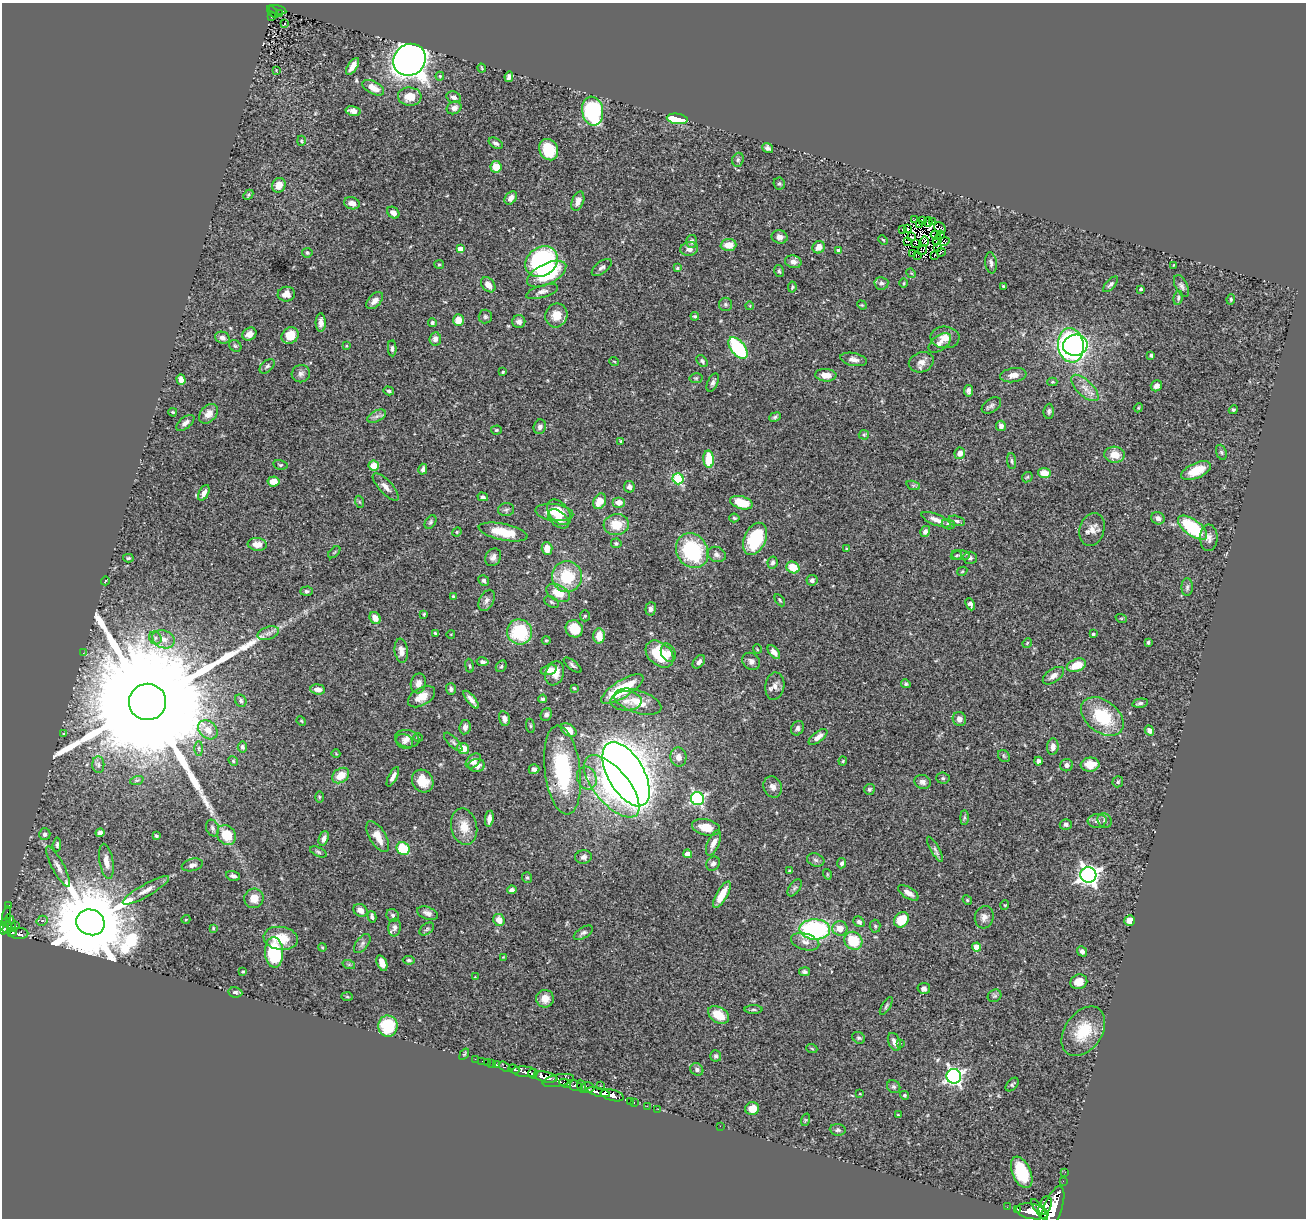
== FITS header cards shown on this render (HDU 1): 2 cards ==
NAXIS1  =                 1304
NAXIS2  =                 1216

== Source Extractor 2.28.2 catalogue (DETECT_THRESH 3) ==
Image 1304 x 1216 px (HDU 1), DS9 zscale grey, 1 PNG px = 1 image px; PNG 1308 x 1220 px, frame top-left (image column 1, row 1216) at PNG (2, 3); each listed source drawn as its Kron ellipse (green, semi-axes under 4 px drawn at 4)
Background 0.7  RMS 0.026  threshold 0.0787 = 3 sigma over >= 5 px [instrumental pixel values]
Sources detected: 450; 6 with non-positive FLUX_AUTO (blend fragments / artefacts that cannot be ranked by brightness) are neither listed nor drawn; the other 444 listed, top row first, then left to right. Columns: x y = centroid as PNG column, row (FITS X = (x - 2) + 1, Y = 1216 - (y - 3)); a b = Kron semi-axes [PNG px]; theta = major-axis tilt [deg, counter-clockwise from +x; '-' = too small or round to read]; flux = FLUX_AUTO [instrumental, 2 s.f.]
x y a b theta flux
277 10 9 3 -13 100
272 12 7 3 -47 74
279 13 3 2 - 14
272 17 3 2 - 19
284 24 3 2 - 2.4
409 60 17 15 40 1800
352 66 9 4 57 13
482 68 4 3 - 1.8
276 70 3 2 - 1.1
440 76 4 4 - 2.2
509 77 5 4 - 4.5
373 88 12 6 -28 18
410 97 12 9 -4 28
454 97 7 5 -21 6.4
454 108 8 6 24 8.6
353 111 7 4 -13 9.2
593 111 14 10 -80 230
677 119 10 5 -7 55
301 141 5 3 - 1.8
496 143 7 5 -30 5.1
768 148 6 4 -36 5
549 150 11 9 -63 55
738 160 7 5 70 3.6
496 167 5 5 - 30
779 184 6 5 - 3.1
279 185 7 6 - 16
248 195 6 4 47 2.4
511 198 7 5 50 10
578 201 10 6 69 14
352 203 8 6 -17 11
393 213 7 5 -42 9.2
915 219 3 2 - 3.6
923 220 4 3 - 0.34
928 222 5 2 - 0.82
932 222 3 2 - 1
919 224 3 2 - 0.65
907 228 2 2 - 3.3
940 228 6 5 - 2.6
902 229 4 2 - 5.2
941 234 3 2 - 2.9
935 235 5 4 - 0.021
780 237 8 6 -9 8.5
911 237 4 2 - 0.58
883 240 5 3 - 1.6
937 240 5 2 - 0.61
691 241 6 5 - 5.6
908 241 4 2 - 1.3
925 241 5 3 - 0.46
944 241 6 2 12 1.8
915 243 3 2 - 1.3
728 245 8 6 4 23
819 247 6 6 - 15
938 248 3 2 - 1.2
460 249 4 4 - 16
689 249 9 7 7 11
838 250 4 4 - 3.8
922 250 5 2 - 2.8
941 252 4 2 - 3
307 253 5 5 - 2.8
912 253 2 2 - 2.7
917 255 3 2 - 1.6
934 255 4 2 - 2.9
542 262 17 14 36 240
793 262 8 6 -12 7.9
991 263 10 6 -82 5.7
439 264 5 4 - 2.1
1174 265 3 3 - 1.3
602 267 12 6 38 5.8
677 268 4 4 - 2.3
779 271 6 4 -74 2.8
911 273 5 4 - 1.8
547 274 21 10 27 110
881 283 7 6 - 5.6
904 283 4 3 - 1.6
1111 284 10 4 46 4.8
488 285 8 6 -47 13
1003 286 3 3 - 2.5
1181 286 12 6 -63 5.5
792 287 5 3 - 2.2
1141 289 3 3 - 2.6
542 292 16 6 16 8.7
286 294 8 7 - 14
1178 298 7 4 81 3.1
1231 299 5 4 - 2.4
375 301 10 6 47 12
725 304 6 6 - 3.6
862 305 5 4 - 1.9
750 306 4 3 - 1.2
556 315 12 11 - 28
695 316 4 3 - 2.5
485 317 7 6 - 4
458 320 6 5 - 24
321 322 9 5 -90 8.9
519 322 6 6 - 8.8
432 323 4 4 - 3.6
249 334 7 6 - 10
290 335 9 7 42 31
945 337 14 11 -2 19
222 338 7 5 -17 6.8
435 339 6 6 - 7.9
940 343 13 7 38 9.4
1071 345 17 13 -81 420
1075 345 12 10 12 370
235 346 6 5 - 3
346 346 4 3 - 1.7
392 348 8 4 -87 4.2
738 348 13 7 -51 170
1151 355 3 3 - 4.2
854 359 14 6 -11 9.5
614 361 5 3 - 1.3
702 361 6 4 -48 4
921 362 13 10 20 13
267 366 9 5 43 4.7
503 372 3 2 - 1.8
301 374 9 8 - 6.8
826 375 10 6 -4 19
1013 375 13 7 9 13
696 378 6 5 - 2.8
181 380 5 4 - 12
713 382 10 5 66 5.5
1052 382 5 4 - 2.5
1156 386 6 5 - 7.9
1085 388 17 8 -43 18
389 391 5 4 - 3.4
968 391 6 4 80 5.6
991 405 11 6 34 5.9
1138 408 4 3 - 1.7
1233 410 5 4 - 2.6
1049 411 7 5 87 4.1
173 412 4 3 - 1.9
209 414 11 7 49 17
377 416 10 5 27 6.5
775 417 6 4 23 3.6
185 423 11 5 39 7
1001 426 5 5 - 7.7
540 427 7 6 - 6.1
496 430 5 4 - 2.4
864 435 5 5 - 2.3
621 441 4 4 - 2.9
1221 452 8 5 -71 3.4
960 453 5 5 - 11
1114 455 10 8 -3 23
709 459 9 5 -87 54
1012 461 8 4 -84 3.4
280 465 7 4 -10 2.6
374 466 5 5 - 23
423 469 5 3 - 5.6
1196 471 16 7 24 33
1044 473 6 5 - 24
1027 477 6 4 45 2.4
678 479 5 5 - 160
273 481 6 5 - 21
913 485 7 4 -18 3.1
386 487 18 6 -47 11
629 487 6 5 - 6
204 493 8 5 63 8.4
483 497 5 4 - 3.9
600 501 8 6 60 26
360 502 6 4 -70 2.5
619 502 6 5 - 12
741 503 11 6 -17 49
506 510 8 6 9 4.9
554 512 19 8 -7 29
559 512 15 9 -50 31
734 518 5 4 - 2.7
1158 518 7 6 - 6.5
558 519 12 7 -40 15
936 520 15 5 -22 12
957 521 9 5 -14 4.2
431 522 7 5 54 3.5
948 524 7 5 -18 3.9
616 525 13 10 6 39
1192 528 17 8 -36 120
1092 529 17 12 72 16
457 532 5 4 - 2
503 532 25 8 -12 52
925 532 5 4 - 5.9
1209 538 13 9 -89 9.2
755 539 17 11 66 96
616 543 5 5 - 3.6
257 544 9 6 -6 17
547 548 6 5 - 16
847 549 3 2 - 1.5
692 551 18 15 -57 150
334 552 7 3 45 1.6
716 554 9 7 -22 7.3
956 555 6 3 20 2
961 555 9 5 -8 4.1
493 557 9 7 59 8.3
128 558 5 4 - 2.6
970 558 7 6 - 6.1
772 562 6 5 - 4.5
793 567 7 5 -29 40
962 571 5 4 - 1.8
567 577 15 15 - 74
812 580 5 5 - 5.1
105 581 4 3 - 1.1
484 581 6 5 - 4.8
1187 587 9 5 90 4.9
307 591 6 4 5 3.4
558 593 12 8 -27 33
453 596 4 3 - 2.1
487 600 11 7 62 7.4
780 600 7 3 -58 2.4
551 602 8 5 -28 3.3
970 604 6 4 -66 5.5
651 609 7 5 83 6.5
424 614 4 3 - 1.8
585 616 5 5 - 3
375 618 6 5 - 16
1121 618 6 3 -18 1.9
574 629 9 8 - 41
519 632 13 12 - 110
268 633 11 6 18 7.7
435 633 4 3 - 2.6
451 634 4 3 - 1.3
1093 634 3 3 - 2.3
599 636 7 5 -90 28
155 638 7 6 - 5
163 639 11 9 -22 15
546 640 4 4 - 1.8
1148 642 3 3 - 3.5
1027 643 5 4 - 1.6
757 649 5 3 - 1.4
401 651 12 6 -83 12
774 652 8 4 -51 10
83 653 2 2 - 0.8
668 653 10 7 -68 9.6
660 654 16 11 -43 69
751 661 9 8 - 7.6
483 662 6 4 -11 4.3
699 662 8 5 49 7.2
572 665 11 4 -38 4.3
1076 665 10 6 20 32
469 666 7 3 -81 2.2
501 666 6 5 - 3
549 670 8 5 16 20
555 673 12 9 71 19
1053 676 12 6 35 11
418 683 10 7 77 10
906 684 5 4 - 3.4
775 686 14 9 81 10
574 688 4 4 - 2.1
318 689 7 5 -6 12
451 689 6 5 - 5.1
622 689 24 8 32 80
421 697 15 9 31 23
543 699 4 3 - 3.4
471 700 11 3 -50 9.2
241 701 6 5 - 3.7
626 701 15 9 0 15
147 702 18 18 - 140000
638 702 24 11 -18 32
1140 703 8 4 11 4.4
546 715 6 5 - 5.7
1102 716 24 16 -38 92
504 719 7 5 -77 6.9
959 719 7 6 - 8.7
301 721 5 4 - 1.9
530 726 7 3 -82 2.3
465 727 7 5 80 6.7
797 728 7 6 - 5.7
208 730 11 8 -42 16
569 730 9 5 -33 24
1149 730 5 4 - 8.1
64 734 3 3 - 1.9
818 737 11 5 38 11
418 738 4 3 - 1.6
407 739 12 8 -11 10
405 741 9 7 -33 6.4
453 742 12 5 -45 4.6
242 747 5 4 - 3.7
1053 747 8 6 85 11
199 748 7 4 -90 2.5
463 748 6 5 - 21
336 754 4 2 - 1.4
1004 756 7 5 -48 2.9
678 757 9 8 - 13
233 761 5 4 - 2.4
473 761 9 6 44 8.6
843 761 4 4 - 1.8
1038 761 4 3 - 4.1
98 765 8 6 -88 5.4
477 765 8 6 2 11
1067 765 6 6 - 5.6
1090 765 9 7 4 28
534 769 5 5 - 5.5
562 770 45 17 -83 170
626 774 35 18 -60 3600
341 776 9 7 35 27
393 777 11 4 63 8.3
587 778 12 9 -66 14
943 778 6 5 - 3
137 780 7 4 18 2.7
423 781 12 10 -55 27
923 782 8 7 - 6.4
1118 782 5 5 - 2.9
612 786 38 17 -50 190
773 787 11 9 -65 9.6
869 789 5 5 - 3.3
319 797 6 4 -90 2
697 799 6 6 - 340
964 818 7 4 90 3.2
489 819 8 4 82 9.1
1097 821 9 7 6 7.1
1105 821 8 6 -48 4.4
1066 824 6 5 - 4.3
464 827 18 13 -77 28
706 827 14 8 -13 26
212 828 8 6 -68 5.4
100 833 4 4 - 7.4
45 834 6 6 - 5.5
227 835 10 9 - 49
156 836 3 3 - 2.9
378 836 17 8 -59 24
324 838 8 4 71 7
713 843 13 6 66 13
57 845 7 4 85 3.6
403 849 7 6 - 71
935 849 14 4 -60 5.7
318 852 9 4 -25 3.3
688 854 4 4 - 22
583 857 8 7 - 6.7
816 860 9 6 -18 5
106 861 18 6 -80 16
842 863 5 4 - 4.3
713 864 7 6 - 4.8
192 865 11 6 13 6.4
58 867 23 6 -61 13
790 871 3 2 - 2
827 874 5 3 - 1.6
1088 875 8 8 - 940
233 876 7 4 -15 5.7
527 878 5 5 - 2.7
795 888 10 5 56 4.4
146 890 26 6 30 16
512 890 5 4 - 5.6
908 893 11 5 -33 12
722 895 15 5 60 28
254 898 10 9 - 22
967 900 5 4 - 2.1
9 905 2 2 - 6.9
1005 905 4 4 - 1.8
360 910 7 6 - 12
427 913 11 6 -19 7.4
6 915 8 4 77 72
393 915 7 6 - 4.5
372 917 6 4 -74 4.1
984 917 11 9 76 9.6
186 919 4 3 - 1.3
499 920 6 5 - 16
901 920 8 6 50 45
1130 920 5 5 - 18
42 921 6 5 - 3.7
6 922 5 3 - 110
90 922 14 12 -22 36000
859 922 6 5 - 5.2
11 923 9 3 -73 53
16 926 2 2 - 9
875 926 6 5 - 3.2
7 927 6 4 61 320
213 928 3 3 - 2
395 928 9 6 84 7.2
840 928 7 7 - 19
3 929 5 3 - 370
427 929 8 5 37 3.7
815 929 15 10 -2 250
12 932 4 3 - 180
583 933 10 5 31 5.2
19 934 9 5 -1 230
281 938 17 11 -8 37
853 941 9 8 - 57
805 942 14 8 -16 12
362 943 11 6 53 5.9
322 947 4 3 - 1.7
976 947 4 4 - 27
1082 951 5 4 - 5.6
274 952 15 9 -86 120
503 957 3 3 - 1.3
409 960 6 4 -6 3.6
382 963 8 5 -69 16
349 965 6 4 -19 2.4
243 972 3 3 - 1.8
805 972 6 4 -6 4.2
475 977 3 3 - 1
1079 982 8 7 - 21
924 988 6 5 - 5.1
235 992 7 5 -10 3.9
994 996 7 6 - 3.5
347 997 6 4 -2 2.2
545 999 9 8 - 18
886 1006 10 4 59 3.5
753 1010 9 4 0 3.3
719 1015 11 7 -32 38
388 1026 10 9 - 82
1083 1031 27 18 55 63
859 1038 7 5 -30 3.4
894 1042 9 6 -65 8.8
900 1043 4 3 - 1.7
812 1049 6 3 -21 1.6
464 1054 6 4 56 2.2
716 1056 6 5 - 3.5
475 1059 2 2 - 8
482 1061 2 2 - 4.6
487 1062 2 2 - 10
492 1064 3 2 - 22
496 1065 3 3 - 41
505 1067 6 4 -35 110
514 1069 6 3 -22 240
697 1069 7 6 - 4.7
525 1072 13 5 -5 950
533 1074 5 4 - 500
954 1076 7 7 - 550
546 1077 12 5 -11 1700
558 1080 16 6 11 790
565 1083 5 3 - 260
1012 1085 8 5 47 3.3
575 1086 8 5 -20 570
581 1086 7 3 -70 200
600 1086 2 2 - 7.8
587 1087 7 5 -3 290
894 1087 7 6 - 3.9
599 1092 12 3 -14 1100
860 1094 3 2 - 1
612 1095 12 5 -13 1400
904 1095 4 4 - 2.6
630 1101 3 2 - 17
634 1103 3 2 - 32
647 1106 2 2 - 10
658 1109 2 2 - 12
752 1109 7 6 - 20
898 1115 3 2 - 1.7
805 1120 6 4 72 2.4
720 1126 2 2 - 120
838 1130 8 5 -6 4.4
1022 1172 17 9 -66 73
1065 1172 2 2 - 6.7
1063 1181 2 2 - 6.8
1045 1206 9 6 68 880
1007 1207 2 2 - 10
1018 1209 3 2 - 82
1039 1209 13 3 -54 1100
1052 1209 24 9 69 3800
1032 1211 16 7 -9 2800
At the frame edge (FLAGS 8, measured only in part): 1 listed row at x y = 1052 1209
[6 non-positive-flux detections neither listed nor drawn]